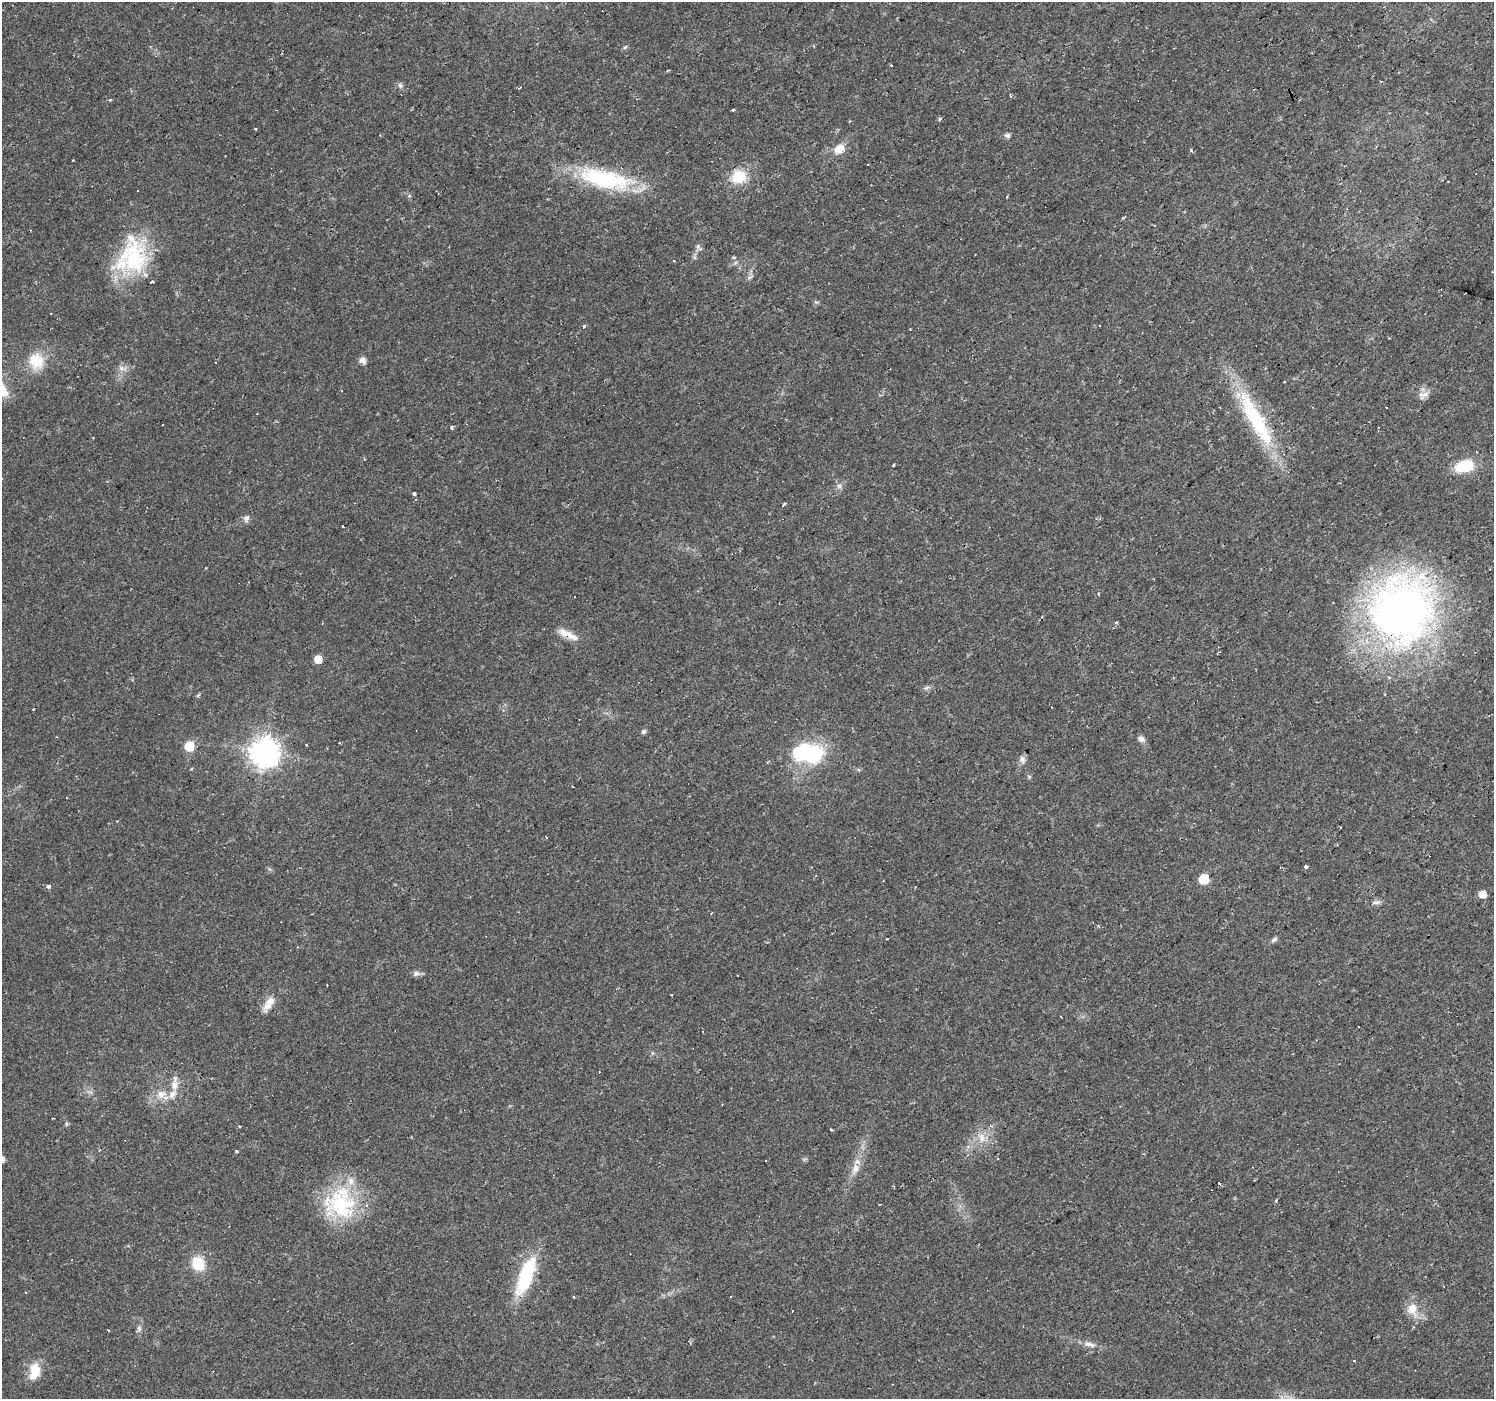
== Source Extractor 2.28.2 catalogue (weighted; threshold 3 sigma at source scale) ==
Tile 10 of 4 x 4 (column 2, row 3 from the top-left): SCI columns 1493-2984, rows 1528-2924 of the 5970 x 5910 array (HDU 1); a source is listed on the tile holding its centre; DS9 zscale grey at full resolution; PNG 1496 x 1401 px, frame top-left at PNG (2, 2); no overlay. Shown black and unused: <1% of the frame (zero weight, under 2 of 3 exposures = <1% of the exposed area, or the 3 px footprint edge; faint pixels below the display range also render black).
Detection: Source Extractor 2.28.2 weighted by HDU 2 'WHT'; one run over the whole footprint, this tile lists its part. Background 0.0195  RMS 0.0024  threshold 0.0108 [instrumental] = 3 sigma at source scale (4.5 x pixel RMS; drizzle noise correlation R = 1.50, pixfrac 1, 0.0396/0.0396 arcsec/px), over >= 5 px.
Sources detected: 123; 3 inside a brighter object's white glare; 34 cosmic-ray / hot-pixel residue — not listed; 5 inside a brighter listed object's ellipse — not listed separately; the other 81 listed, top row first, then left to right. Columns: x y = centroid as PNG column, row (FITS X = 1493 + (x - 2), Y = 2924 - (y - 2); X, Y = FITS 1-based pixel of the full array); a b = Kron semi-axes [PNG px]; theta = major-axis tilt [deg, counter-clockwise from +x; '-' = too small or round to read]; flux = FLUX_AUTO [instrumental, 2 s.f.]
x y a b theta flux
625 47 7 4 45 0.37
400 85 8 5 -62 0.61
519 88 4 2 - 0.28
1011 96 4 3 - 0.46
110 100 4 3 - 0.36
732 110 4 3 - 1.7
940 119 5 4 - 0.4
1007 135 8 6 -9 0.68
839 149 12 9 41 3.1
1191 150 4 4 - 0.32
868 164 2 2 - 0.18
738 177 17 15 19 6.6
604 179 67 21 -12 24
409 196 6 4 43 0.34
698 247 7 6 - 0.62
133 257 46 38 83 22
734 257 5 3 - 0.26
735 263 7 4 19 0.45
749 277 7 4 2 0.46
50 313 3 3 - 0.81
584 326 4 3 - 0.85
362 360 9 8 - 1.1
36 361 18 15 -63 6.8
122 368 11 6 -22 1
1423 395 16 9 23 1.7
1255 419 89 18 -61 23
452 429 5 3 - 0.3
893 465 3 3 - 1
1464 466 19 12 16 8.7
839 486 7 6 - 0.71
414 494 3 3 - 1.3
415 499 3 3 - 0.68
784 505 4 2 - 0.69
246 518 10 5 24 0.83
343 526 3 3 - 9.5
1098 594 3 3 - 0.44
1401 612 83 72 80 130
1116 622 3 3 - 3.9
568 634 30 8 -25 3.1
1219 652 3 2 - 0.24
318 659 5 5 - 4.6
926 688 8 4 30 0.55
643 732 5 5 - 0.69
1141 739 9 8 - 0.95
189 746 6 6 - 9.3
264 752 9 9 - 290
813 755 17 16 - 20
1022 759 10 7 -82 1.1
67 798 3 3 - 0.48
1340 828 3 2 - 0.44
1306 867 3 3 - 4.4
1204 879 6 6 - 12
48 886 4 3 - 1.2
1482 894 6 5 - 3.1
1376 902 13 6 6 0.88
887 938 3 2 - 0.24
1274 939 10 5 37 0.6
416 974 11 8 5 0.87
738 976 3 3 - 0.44
267 1006 20 9 43 2.3
174 1085 14 9 88 2.3
161 1094 14 12 20 2.8
66 1124 6 4 -72 0.35
239 1126 4 3 - 0.24
831 1130 3 3 - 0.7
982 1138 15 9 -84 2.6
237 1151 3 3 - 0.57
2 1159 5 5 - 1.5
855 1168 20 8 69 2.5
1276 1200 4 3 - 0.24
341 1203 46 39 86 22
879 1205 3 2 - 0.38
198 1264 12 10 -64 8.5
526 1276 49 15 69 15
26 1292 3 3 - 0.72
730 1296 3 3 - 0.59
574 1297 4 2 - 0.2
1412 1309 18 15 -82 3.6
139 1329 8 6 -89 0.68
1092 1345 9 6 -18 1
34 1371 21 12 79 5.2
Overlapping masked pixels (flux is a lower limit): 2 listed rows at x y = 1401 612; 568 634
Isophote crosses this tile's border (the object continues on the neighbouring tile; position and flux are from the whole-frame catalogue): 1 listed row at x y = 2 1159